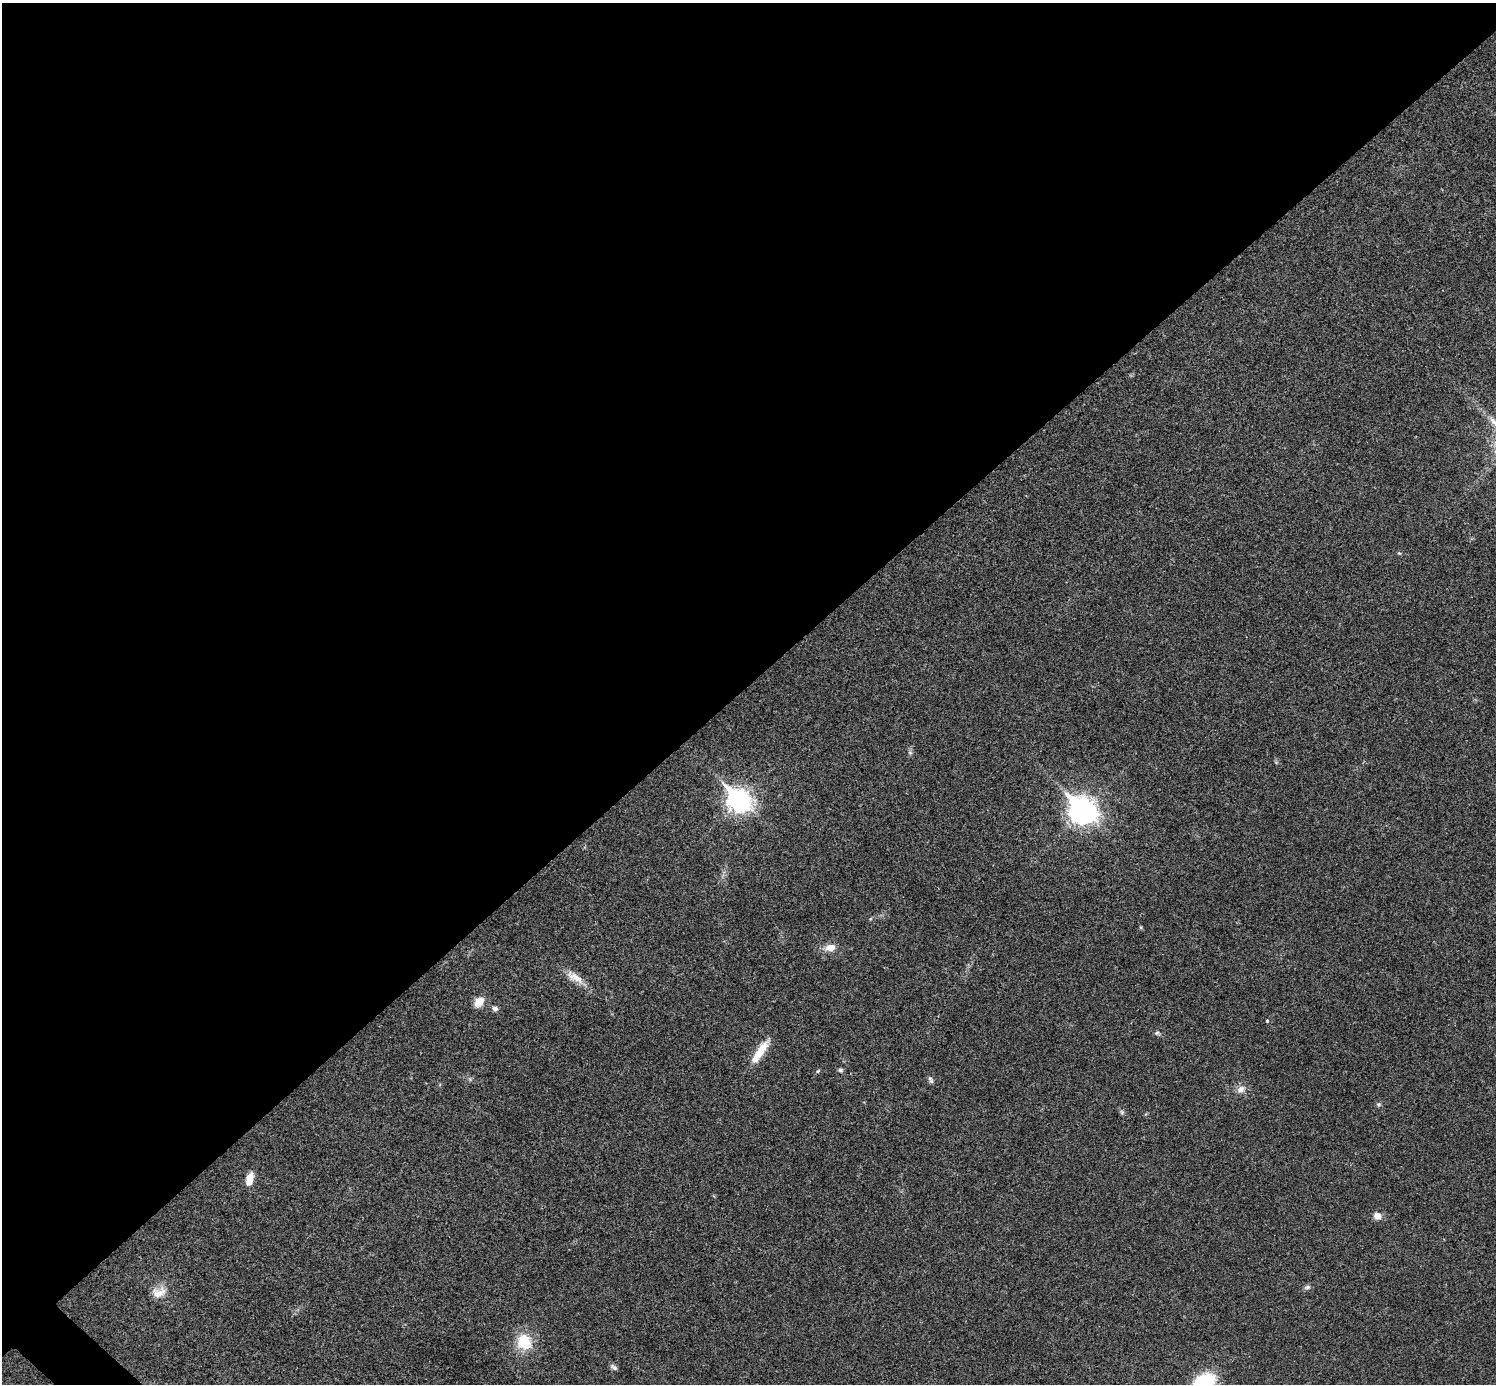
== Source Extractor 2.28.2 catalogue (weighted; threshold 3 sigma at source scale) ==
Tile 2 of 4 x 4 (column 2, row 1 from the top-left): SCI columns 1498-2991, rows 4303-5684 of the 5985 x 5985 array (HDU 1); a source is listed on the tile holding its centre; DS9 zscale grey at full resolution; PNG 1498 x 1386 px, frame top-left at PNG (2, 3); no overlay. Shown black and unused: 50% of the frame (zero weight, under 3 of 4 exposures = <1% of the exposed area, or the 3 px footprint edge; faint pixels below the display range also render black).
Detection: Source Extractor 2.28.2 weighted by HDU 2 'WHT'; one run over the whole footprint, this tile lists its part. Background 0.0196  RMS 0.004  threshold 0.0179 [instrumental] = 3 sigma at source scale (4.5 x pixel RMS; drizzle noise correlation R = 1.50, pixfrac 1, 0.05/0.05 arcsec/px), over >= 5 px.
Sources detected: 24; all 24 listed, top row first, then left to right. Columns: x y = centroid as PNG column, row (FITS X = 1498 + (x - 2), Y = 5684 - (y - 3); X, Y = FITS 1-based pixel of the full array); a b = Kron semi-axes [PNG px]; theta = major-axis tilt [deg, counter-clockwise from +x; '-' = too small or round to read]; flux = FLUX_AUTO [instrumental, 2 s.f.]
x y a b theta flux
1399 553 6 3 -17 0.43
910 753 6 4 -19 0.54
739 800 11 8 -41 240
1083 811 11 9 -43 360
830 947 13 9 9 3.7
575 977 27 10 -30 5.3
479 1002 10 8 48 5.5
495 1009 6 6 - 1.3
1267 1021 4 3 - 0.58
1157 1033 6 5 - 0.7
760 1051 35 9 56 7.6
840 1070 7 5 -1 0.75
818 1071 6 4 45 0.49
930 1080 11 5 -67 1
1241 1089 12 9 24 2.6
1378 1104 6 6 - 0.72
1122 1112 6 5 - 0.7
249 1179 16 8 75 4.6
1377 1216 9 8 - 2.7
1307 1287 9 5 8 1
159 1293 19 13 17 4.8
524 1342 21 18 -59 12
614 1367 10 5 -37 1.1
1204 1383 23 14 33 28
Isophote crosses this tile's border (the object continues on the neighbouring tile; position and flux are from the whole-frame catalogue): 1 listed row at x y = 1204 1383